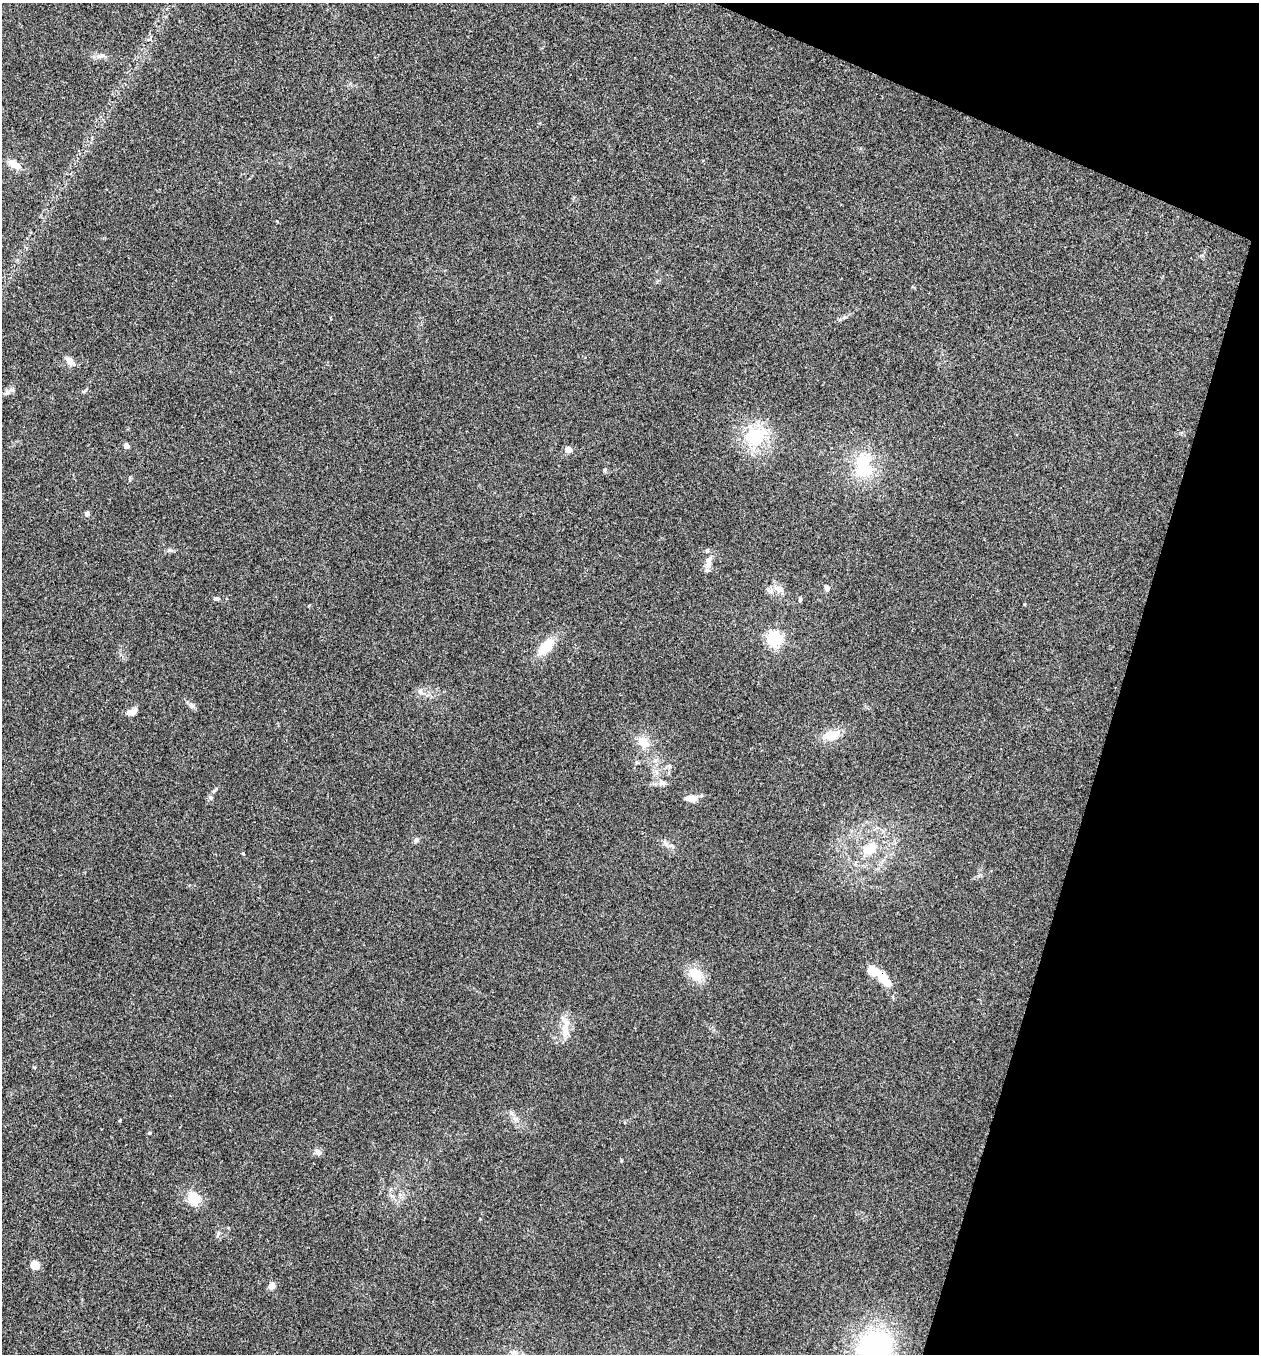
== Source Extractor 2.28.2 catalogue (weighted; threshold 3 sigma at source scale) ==
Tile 8 of 4 x 4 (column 4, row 2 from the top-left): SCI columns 3907-5163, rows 2710-4061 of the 5429 x 5415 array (HDU 1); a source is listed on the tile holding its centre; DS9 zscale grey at full resolution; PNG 1261 x 1356 px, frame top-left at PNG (2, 3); no overlay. Shown black and unused: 15% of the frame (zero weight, under 3 of 4 exposures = <1% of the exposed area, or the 3 px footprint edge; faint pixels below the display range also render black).
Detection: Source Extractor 2.28.2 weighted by HDU 2 'WHT'; one run over the whole footprint, this tile lists its part. Background 0.1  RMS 0.0062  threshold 0.0278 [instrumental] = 3 sigma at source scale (4.5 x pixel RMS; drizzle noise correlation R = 1.50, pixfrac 1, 0.05/0.05 arcsec/px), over >= 5 px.
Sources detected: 45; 1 inside a brighter object's white glare — not listed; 3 inside a brighter listed object's ellipse — not listed separately; the other 41 listed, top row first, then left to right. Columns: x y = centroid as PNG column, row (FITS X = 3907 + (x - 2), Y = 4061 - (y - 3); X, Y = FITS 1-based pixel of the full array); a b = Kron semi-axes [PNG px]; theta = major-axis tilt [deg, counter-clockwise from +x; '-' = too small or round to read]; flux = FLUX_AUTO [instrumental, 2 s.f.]
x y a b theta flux
101 56 11 5 18 2.3
14 164 12 7 -29 7.6
69 361 12 7 -53 4
12 390 8 6 -9 1.8
755 436 28 23 21 32
126 446 4 4 - 5.4
569 449 4 4 - 9.2
863 466 37 23 -89 29
605 470 6 4 70 0.93
87 513 5 4 - 3
169 550 8 5 14 1.4
709 562 17 8 86 4.5
827 588 7 6 - 2
778 589 13 9 -17 4.3
216 599 8 5 10 1.3
800 599 6 4 75 0.9
775 639 6 6 - 170
546 647 18 10 51 15
421 691 13 7 -56 2.8
192 706 9 6 -63 1.8
133 712 11 6 52 2.8
832 735 16 11 8 9.9
643 742 13 11 -48 9.1
636 762 6 4 -72 0.8
669 766 6 5 - 1.1
662 783 9 7 25 2.7
211 798 6 6 - 1.4
692 798 14 7 2 5.8
416 840 7 6 - 1.5
870 848 17 12 32 12
696 974 17 14 -51 13
883 978 25 10 -48 13
565 1028 31 9 -87 8.6
150 1133 5 4 - 0.68
318 1152 10 7 -43 2.3
193 1198 13 11 -37 12
218 1234 11 3 62 0.97
35 1265 5 5 - 24
272 1286 9 7 49 3.1
874 1350 32 28 54 130
514 1353 11 7 -12 3.4
Overlapping masked pixels (flux is a lower limit): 1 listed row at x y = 883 978
Isophote crosses this tile's border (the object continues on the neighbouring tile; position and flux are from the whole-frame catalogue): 1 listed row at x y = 874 1350
Unlisted compact peaks at least as high as the median listed source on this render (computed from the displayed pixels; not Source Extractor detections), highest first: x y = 243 853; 120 1120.